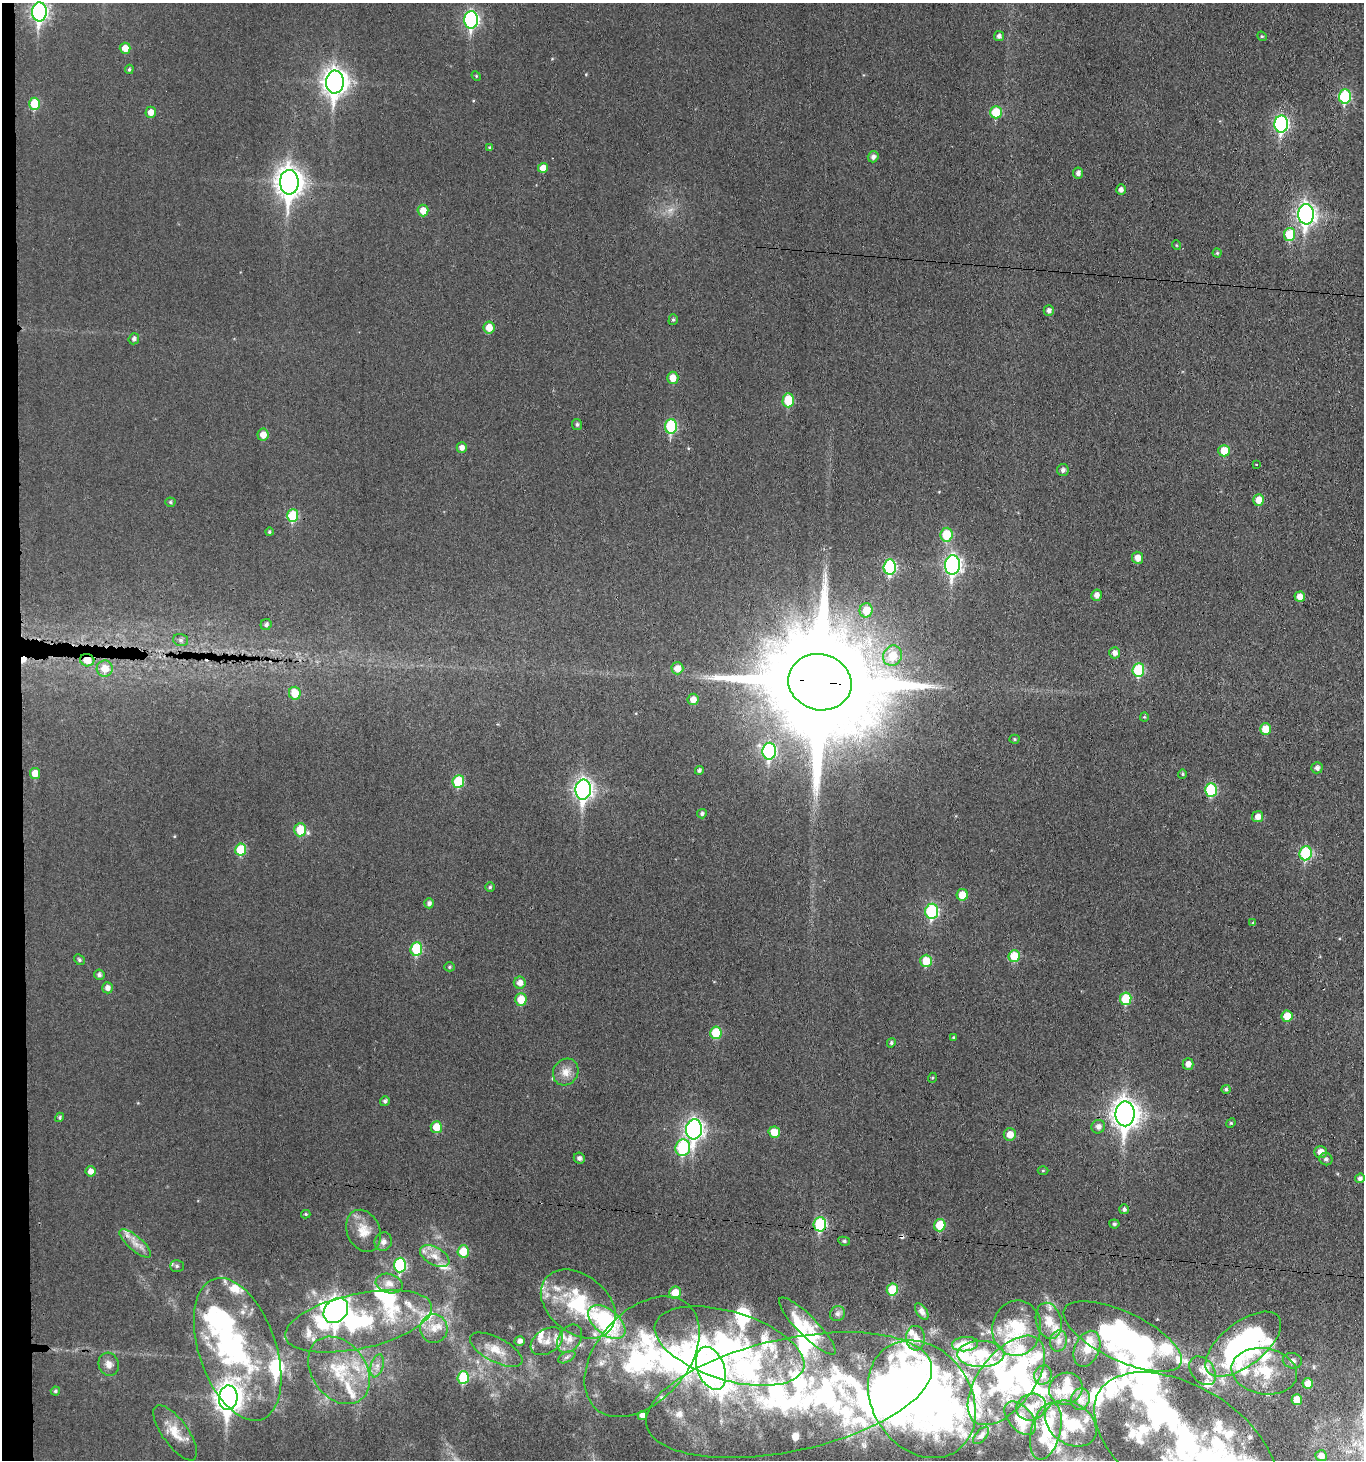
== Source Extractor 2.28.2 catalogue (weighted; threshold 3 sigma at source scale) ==
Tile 4 of 3 x 3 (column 1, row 2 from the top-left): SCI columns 222-1583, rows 1464-2921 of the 4469 x 4387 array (HDU 1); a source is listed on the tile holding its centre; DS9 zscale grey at full resolution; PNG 1366 x 1462 px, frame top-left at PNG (2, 3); each listed source drawn as its Kron ellipse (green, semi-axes under 4 px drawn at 4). Shown black and unused: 2% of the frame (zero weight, under 3 of 4 exposures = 6% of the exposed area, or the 3 px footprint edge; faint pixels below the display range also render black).
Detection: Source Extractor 2.28.2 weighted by HDU 2 'WHT'; one run over the whole footprint, this tile lists its part. Background 0.038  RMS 0.0066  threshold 0.0297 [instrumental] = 3 sigma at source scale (4.5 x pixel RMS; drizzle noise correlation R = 1.50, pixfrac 1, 0.05/0.05 arcsec/px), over >= 5 px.
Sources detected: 264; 1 too faint to see at this stretch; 14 inside a brighter object's white glare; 2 cosmic-ray / hot-pixel residue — neither listed nor drawn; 65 inside a brighter listed object's ellipse — not listed separately; the other 182 listed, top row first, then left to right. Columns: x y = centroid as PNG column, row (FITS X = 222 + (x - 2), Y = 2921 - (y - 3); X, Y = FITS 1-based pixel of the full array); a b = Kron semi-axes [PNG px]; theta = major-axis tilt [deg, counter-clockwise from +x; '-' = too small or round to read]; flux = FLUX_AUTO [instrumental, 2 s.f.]
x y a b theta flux
39 12 9 7 87 180
471 20 9 7 88 110
999 36 5 5 - 2.5
1262 36 5 4 - 0.83
125 48 5 5 - 6.7
129 69 4 3 - 0.92
476 76 5 4 - 0.69
335 82 11 9 87 500
1345 96 7 6 - 48
35 104 6 5 - 20
151 112 5 5 - 5.3
996 112 6 6 - 19
1281 124 8 7 - 110
490 148 4 4 - 0.89
873 157 5 5 - 2.6
543 168 5 5 - 6
1078 173 5 5 - 2.6
289 182 12 9 89 660
1121 190 5 4 - 2.8
423 211 6 5 - 7.1
1306 214 10 8 89 270
1290 234 6 5 - 21
1176 245 5 3 - 0.53
1217 253 4 4 - 0.93
1049 310 5 5 - 2.3
673 320 5 4 - 1.1
489 327 6 5 - 7.4
134 339 5 5 - 2
673 378 6 5 - 7.3
788 400 7 5 89 19
577 424 5 5 - 1.4
671 426 7 6 - 43
263 435 6 5 - 5.8
462 448 5 5 - 3.4
1224 451 6 6 - 13
1256 465 3 2 - 0.67
1063 470 6 6 - 2.2
1259 500 6 5 - 7.6
170 502 5 4 - 0.93
293 516 6 5 - 26
269 532 4 4 - 0.95
946 535 7 6 - 20
1138 558 6 5 - 4.9
952 565 9 7 87 210
890 567 7 6 - 58
1096 595 6 5 - 3.3
1300 597 5 5 - 5.6
866 610 7 6 - 12
266 625 6 5 - 2
181 640 7 6 - 1.9
1115 653 5 5 - 3.3
893 656 10 9 - 15
87 660 7 6 - 8
677 668 6 6 - 6.7
105 669 8 8 - 9.3
1138 670 7 6 - 34
820 682 32 28 -15 23000
295 693 6 6 - 12
693 699 6 5 - 5.6
1144 717 4 4 - 0.68
1265 729 6 5 - 11
1015 739 5 4 - 0.77
769 751 8 7 - 84
1317 768 5 5 - 2.5
699 770 4 4 - 1.5
35 773 5 5 - 7.3
1182 774 5 4 - 0.85
458 782 6 6 - 26
583 790 10 8 84 260
1211 790 7 6 - 37
702 814 5 4 - 1.5
1258 817 5 5 - 4.8
300 830 7 6 - 18
241 850 6 5 - 21
1306 853 7 6 - 49
490 887 5 5 - 1.1
962 895 6 5 - 10
429 903 5 5 - 2
932 911 7 6 - 60
1253 923 3 3 - 0.81
416 949 7 6 - 27
1014 956 6 5 - 16
79 960 6 5 - 1.1
926 961 6 6 - 15
449 967 5 4 - 0.97
99 975 5 5 - 1.8
520 983 6 6 - 4.3
107 988 5 5 - 3.1
521 999 6 5 - 13
1126 999 6 5 - 22
1287 1016 5 5 - 12
716 1033 6 5 - 21
953 1037 4 3 - 0.54
891 1043 5 4 - 1.2
1188 1064 5 5 - 4.1
566 1072 14 12 54 6.7
932 1078 5 3 - 0.65
1226 1089 5 4 - 1.3
385 1101 5 5 - 1.7
1125 1114 12 9 -89 640
60 1117 5 4 - 1.2
1231 1123 5 4 - 0.85
436 1127 6 5 - 11
1098 1127 7 6 - 3.4
694 1129 10 8 85 240
774 1132 5 5 - 11
1010 1134 6 6 - 6.8
683 1148 8 7 - 54
1320 1152 6 6 - 5.4
579 1158 5 5 - 2.3
1326 1159 6 6 - 1.8
91 1171 5 5 - 4.2
1043 1171 5 3 - 0.7
1360 1178 5 4 - 2.1
1124 1209 5 5 - 1.5
306 1214 5 4 - 0.82
820 1224 7 6 - 44
1114 1224 5 4 - 1.3
940 1225 6 6 - 16
363 1231 22 16 -67 11
844 1241 6 4 -9 1.2
383 1242 9 8 - 2.9
135 1243 20 7 -42 6.2
463 1251 6 5 - 14
435 1256 16 9 -29 7.3
400 1265 7 6 - 53
177 1266 7 6 - 1.4
389 1284 13 9 -15 5.6
892 1290 6 5 - 20
675 1293 6 6 - 12
578 1304 41 29 -38 53
336 1310 14 11 47 420
922 1311 9 5 -57 2.1
838 1314 8 7 - 1.9
359 1321 75 27 12 81
1049 1321 18 12 -76 9.7
607 1322 22 12 -39 77
807 1326 39 10 -45 14
434 1328 14 13 - 8.9
1017 1328 28 24 82 22
1123 1337 64 24 -25 140
916 1338 12 9 -85 3.9
570 1339 15 11 56 6.7
520 1341 5 5 - 2.9
547 1341 18 12 34 8.3
1059 1341 11 8 76 3.4
965 1344 13 7 5 4.7
1243 1344 45 22 38 170
729 1346 77 34 -17 100
238 1349 74 38 -71 110
1087 1349 19 12 68 8.5
496 1350 29 12 -27 12
981 1354 23 13 0 15
567 1357 9 5 27 1.9
642 1357 70 45 48 97
1292 1361 9 7 -11 2.6
109 1364 12 10 -66 4.1
377 1366 12 6 74 3.7
711 1368 22 13 -69 250
339 1370 37 27 -53 37
1203 1371 16 11 -51 5.8
1264 1371 33 23 -10 26
1043 1375 10 8 63 3
463 1377 6 5 - 28
1006 1380 52 27 52 51
1308 1384 5 5 - 5.9
1066 1389 17 15 31 11
55 1391 4 4 - 1.3
789 1395 146 56 12 200
228 1398 12 9 83 620
922 1399 63 49 -56 330
1080 1399 11 9 71 3.8
1297 1400 5 5 - 9.9
1031 1407 15 13 24 6.9
642 1416 4 4 - 3.8
1020 1418 20 11 -48 9.6
1071 1424 28 20 -34 20
1046 1431 29 14 76 23
175 1433 33 13 -54 13
981 1435 10 5 49 1.9
1185 1444 101 57 -32 170
1321 1456 6 5 - 3.8
Overlapping masked pixels (flux is a lower limit): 4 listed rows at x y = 87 660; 820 682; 820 1224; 1243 1344
Isophote crosses this tile's border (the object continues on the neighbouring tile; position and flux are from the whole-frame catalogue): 2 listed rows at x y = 39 12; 1185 1444